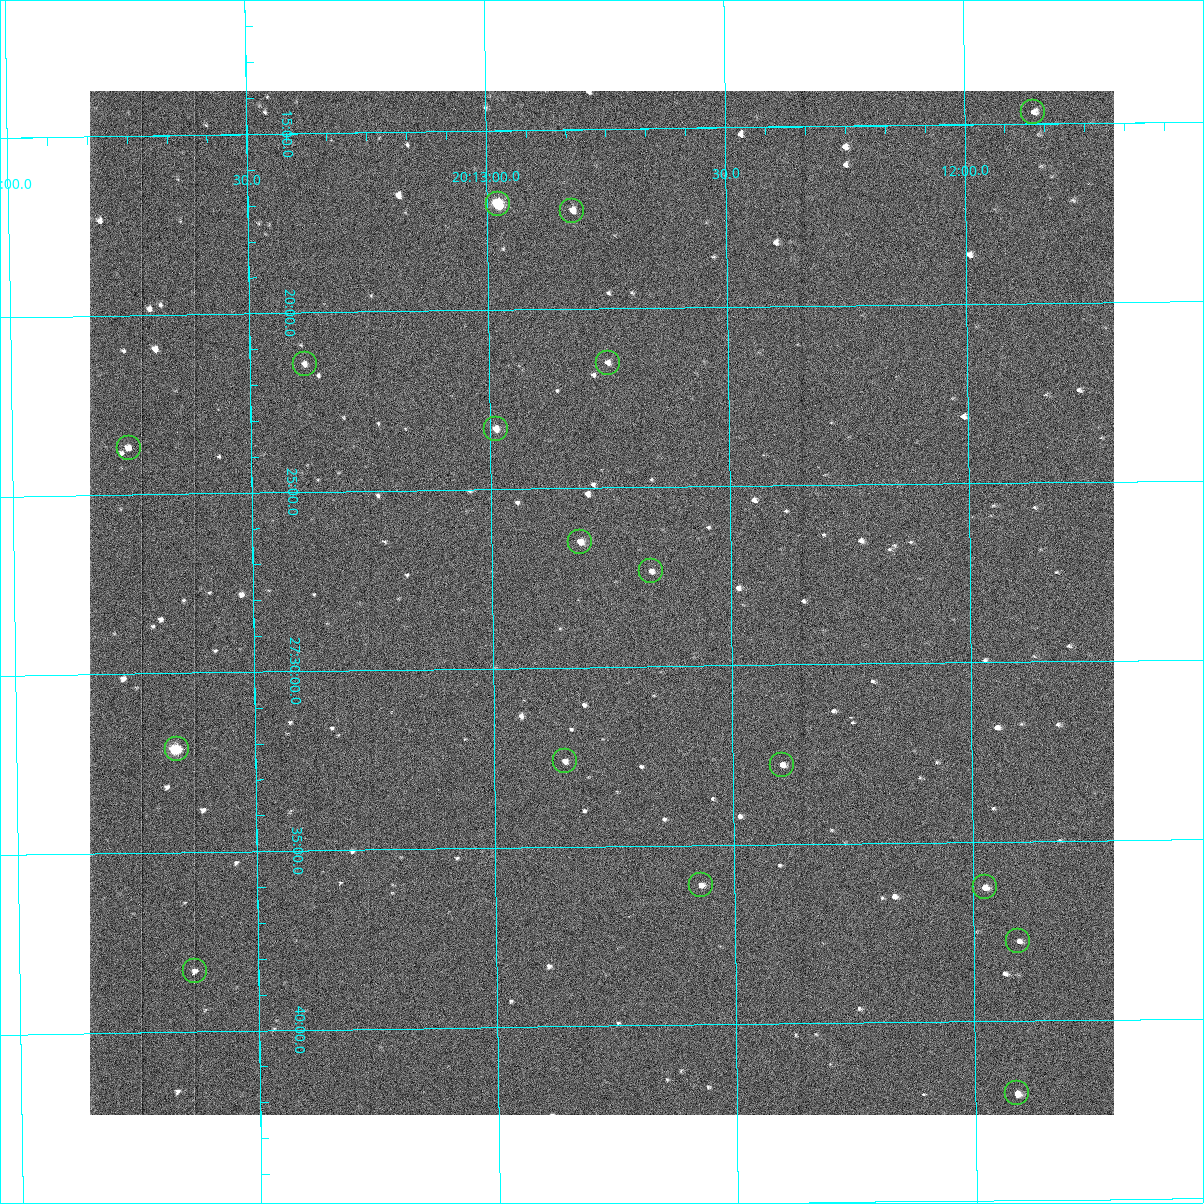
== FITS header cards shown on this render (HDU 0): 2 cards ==
NAXIS1  =                 1024 /fastest changing axis
NAXIS2  =                 1024 /next to fastest changing axis

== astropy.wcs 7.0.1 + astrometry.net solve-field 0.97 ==
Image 1024 x 1024 px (HDU 0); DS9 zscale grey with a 90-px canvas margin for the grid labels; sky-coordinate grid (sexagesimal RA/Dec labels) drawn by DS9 from the SOLVED WCS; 17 Tycho-2 reference stars matched to detected sources circled (green)
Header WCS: RA---TAN-SIP/DEC--TAN-SIP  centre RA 20:12:46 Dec +27:28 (303.19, +27.47 deg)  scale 1.67 arcsec/px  FOV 28.5' x 28.6'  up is -179 deg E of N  parity flipped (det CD > 0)
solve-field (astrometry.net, Tycho-2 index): VERIFIED the header's WCS against the Tycho-2 star catalogue (17 matches, 0 conflicts) and refined it, rather than solving blind
Solved WCS: RA---TAN-SIP/DEC--TAN-SIP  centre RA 20:12:46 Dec +27:28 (303.19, +27.47 deg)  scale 1.67 arcsec/px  FOV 28.5' x 28.5'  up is -179 deg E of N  parity flipped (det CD > 0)
The solver's refit moves the header's centre by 0.31 arcsec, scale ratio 1.001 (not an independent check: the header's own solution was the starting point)
Tycho-2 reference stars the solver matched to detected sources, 17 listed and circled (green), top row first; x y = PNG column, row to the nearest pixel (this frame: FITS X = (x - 90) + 1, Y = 1024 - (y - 91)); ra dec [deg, ICRS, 3 dp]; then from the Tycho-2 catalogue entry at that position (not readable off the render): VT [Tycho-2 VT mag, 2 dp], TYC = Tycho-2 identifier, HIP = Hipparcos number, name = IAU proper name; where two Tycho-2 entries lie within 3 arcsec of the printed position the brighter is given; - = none
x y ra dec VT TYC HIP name
1033 112 302.964 +27.244 11.47 2162-305-1 - -
498 204 303.244 +27.284 7.77 2162-911-1 99617 -
572 211 303.205 +27.288 10.96 2162-574-1 - -
608 363 303.188 +27.359 11.28 2162-438-1 - -
305 364 303.346 +27.357 11.18 2162-815-1 - -
496 429 303.247 +27.389 10.36 2162-304-1 - -
129 448 303.439 +27.395 11.22 2162-22-1 - -
580 542 303.203 +27.442 10.51 2162-192-1 - -
651 571 303.167 +27.456 11.12 2162-238-1 - -
177 749 303.416 +27.535 8.19 2162-1449-1 99677 -
565 761 303.213 +27.543 10.91 2162-390-1 - -
782 765 303.099 +27.546 10.75 2162-1213-1 - -
701 885 303.143 +27.602 11.15 2162-647-1 - -
985 887 302.994 +27.604 10.48 2162-302-1 - -
1018 941 302.977 +27.629 11.59 2162-1475-1 - -
195 971 303.408 +27.638 11.76 2162-1329-1 - -
1017 1093 302.978 +27.700 10.97 2162-1463-1 - -